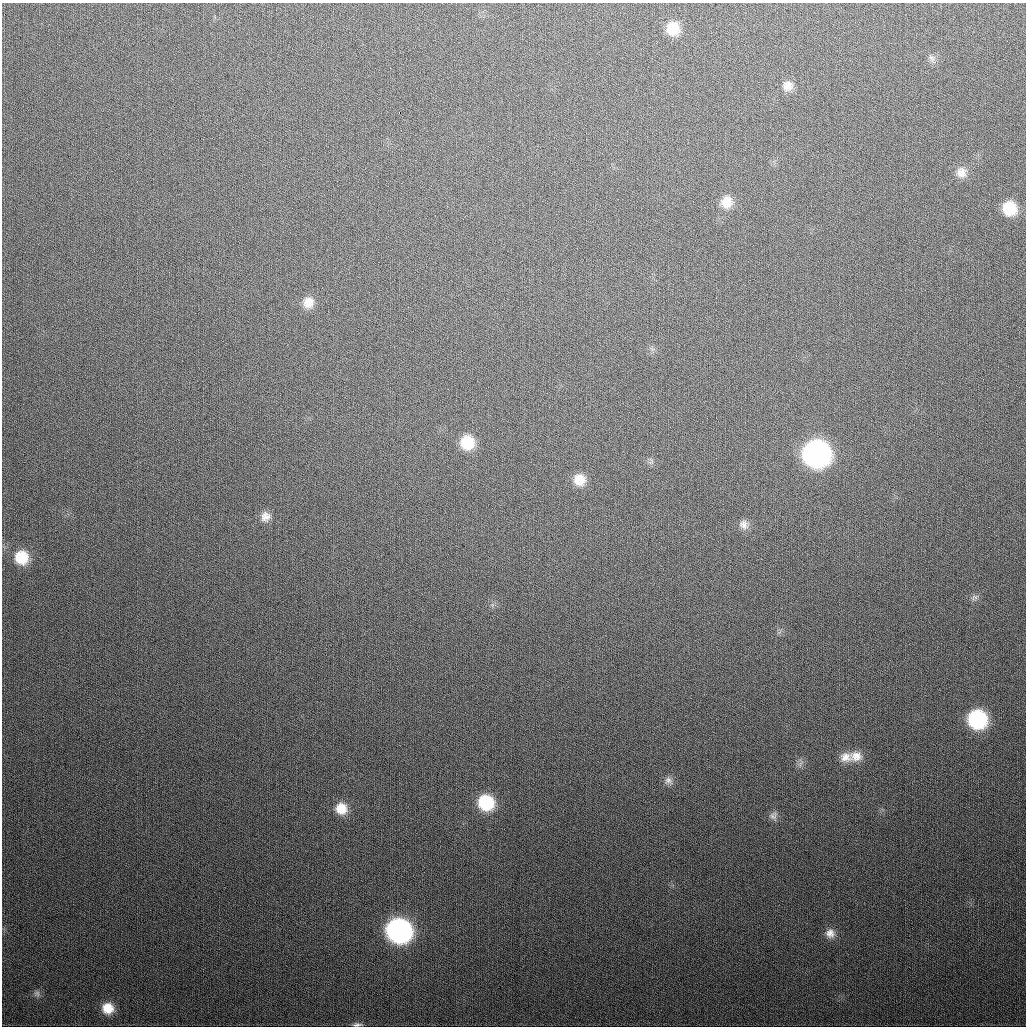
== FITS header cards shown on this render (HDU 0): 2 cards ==
NAXIS1  =                 1024
NAXIS2  =                 1024

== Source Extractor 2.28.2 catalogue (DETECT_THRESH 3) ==
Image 1024 x 1024 px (HDU 0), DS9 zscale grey, 1 PNG px = 1 image px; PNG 1028 x 1028 px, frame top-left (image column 1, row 1024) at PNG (2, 3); no overlay
Background 337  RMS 13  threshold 39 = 3 sigma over >= 5 px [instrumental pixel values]
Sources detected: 28; all 28 listed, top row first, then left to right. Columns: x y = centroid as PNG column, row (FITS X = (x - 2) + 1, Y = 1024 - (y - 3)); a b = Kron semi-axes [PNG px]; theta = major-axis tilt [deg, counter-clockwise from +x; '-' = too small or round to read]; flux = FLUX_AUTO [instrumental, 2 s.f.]
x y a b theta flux
673 28 15 14 - 20000
932 58 9 8 - 3500
788 86 13 12 - 8000
399 113 3 2 - 5000
961 172 14 14 - 9100
726 202 14 13 - 12000
1009 208 13 13 - 27000
308 302 15 14 - 12000
467 442 14 13 - 27000
816 454 16 15 - 440000
579 480 13 13 - 14000
265 516 12 12 - 7200
744 524 13 11 -47 5800
21 557 14 13 - 24000
974 597 9 7 21 3000
977 719 14 14 - 100000
856 756 17 13 -3 11000
846 757 16 13 -2 9800
801 763 11 4 54 2500
668 780 12 9 -33 4800
486 802 14 13 - 46000
341 808 13 13 - 14000
773 816 11 9 62 4300
399 931 16 14 -28 330000
830 933 13 12 - 7500
37 994 9 8 - 3300
108 1008 14 13 - 16000
357 1025 12 5 1 2800
At the frame edge (FLAGS 8, measured only in part): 1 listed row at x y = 357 1025